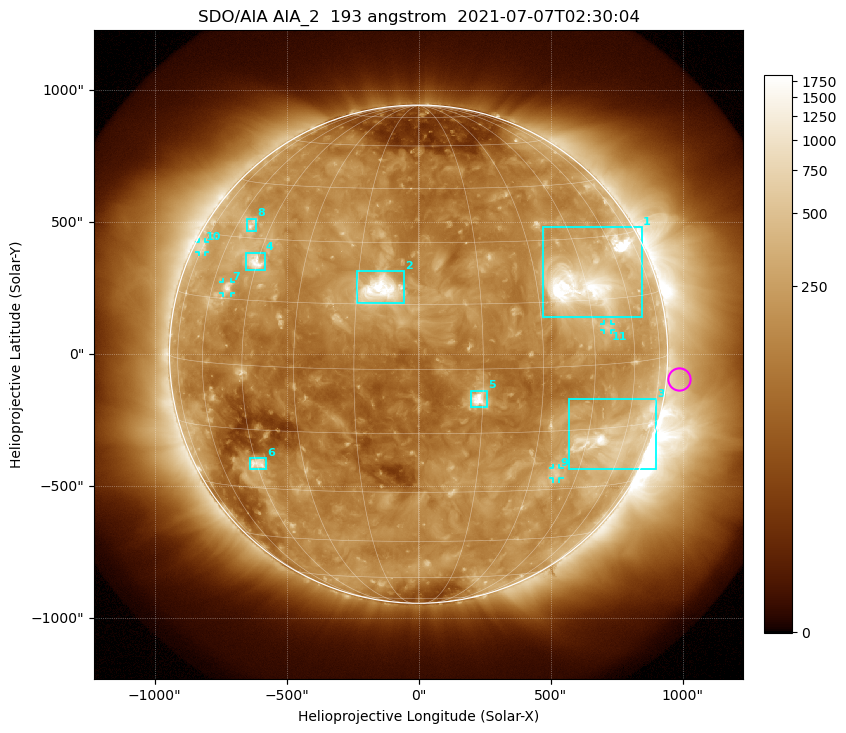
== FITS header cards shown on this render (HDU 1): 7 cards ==
TELESCOP= 'SDO/AIA '           / For AIA: SDO/AIA
INSTRUME= 'AIA_2   '           / For AIA: AIA_ATA1, AIA_ATA2, AIA_ATA3 or AIA_AT
WAVELNTH=                  193 / [angstrom] Wavelength
WAVEUNIT= 'angstrom'           / Wavelength unit: angstrom
DATE-OBS= '2021-07-07T02:30:04.843' / [ISO] Date when observation started; ISO 8
CTYPE1  = 'HPLN-TAN'           / CTYPE1: HPLN
CTYPE2  = 'HPLT-TAN'           / CTYPE2: HPLT

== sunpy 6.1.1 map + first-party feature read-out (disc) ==
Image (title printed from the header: SDO/AIA AIA_2  193 angstrom  2021-07-07T02:30:04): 1024 x 1024 px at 2.4 arcsec/px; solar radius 944 arcsec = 393 px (full disc in frame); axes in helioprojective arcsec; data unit not stated in the header (colour bar unlabelled)
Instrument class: DISC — disc imager (sunpy class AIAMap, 193 A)
Bright regions (active regions / flare kernels): reference = the median radial profile (limb darkening/brightening removed); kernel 9 px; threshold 5 sigma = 331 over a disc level ~159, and >= 1.15x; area >= 12 px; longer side >= 9 px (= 22 arcsec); searched inside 0.97 R_sun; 11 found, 11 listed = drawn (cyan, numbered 1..; 4 of them under ~33 arcsec drawn as corner ticks so the feature stays visible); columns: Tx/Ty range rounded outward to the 5 arcsec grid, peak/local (2 s.f.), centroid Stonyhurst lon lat
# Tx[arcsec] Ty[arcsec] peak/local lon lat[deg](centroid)
1 470..850 140..480 17 +47 +20
2 -235..-55 190..315 23 -9 +18
3 570..900 -435..-170 10 +56 -17
4 -655..-580 320..385 9.4 -46 +24
5 195..260 -200..-140 13 +14 -7
6 -640..-575 -435..-390 6.2 -45 -24
7 -745..-710 230..275 5.7 -53 +18
8 -650..-615 465..515 4.5 -53 +33
9 505..535 -470..-430 3.6 +38 -26
10 -830..-805 385..425 3.1 -74 +26
11 700..730 90..115 3.4 +50 +8
Off-limb structures (1.02-1.3 R_sun): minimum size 162 px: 3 found; the strongest spans PA ~220..320 deg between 1.02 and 1.3 R_sun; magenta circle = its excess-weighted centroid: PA ~265 deg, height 1.05 R_sun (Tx ~990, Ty ~-95 arcsec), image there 1.5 x the reference